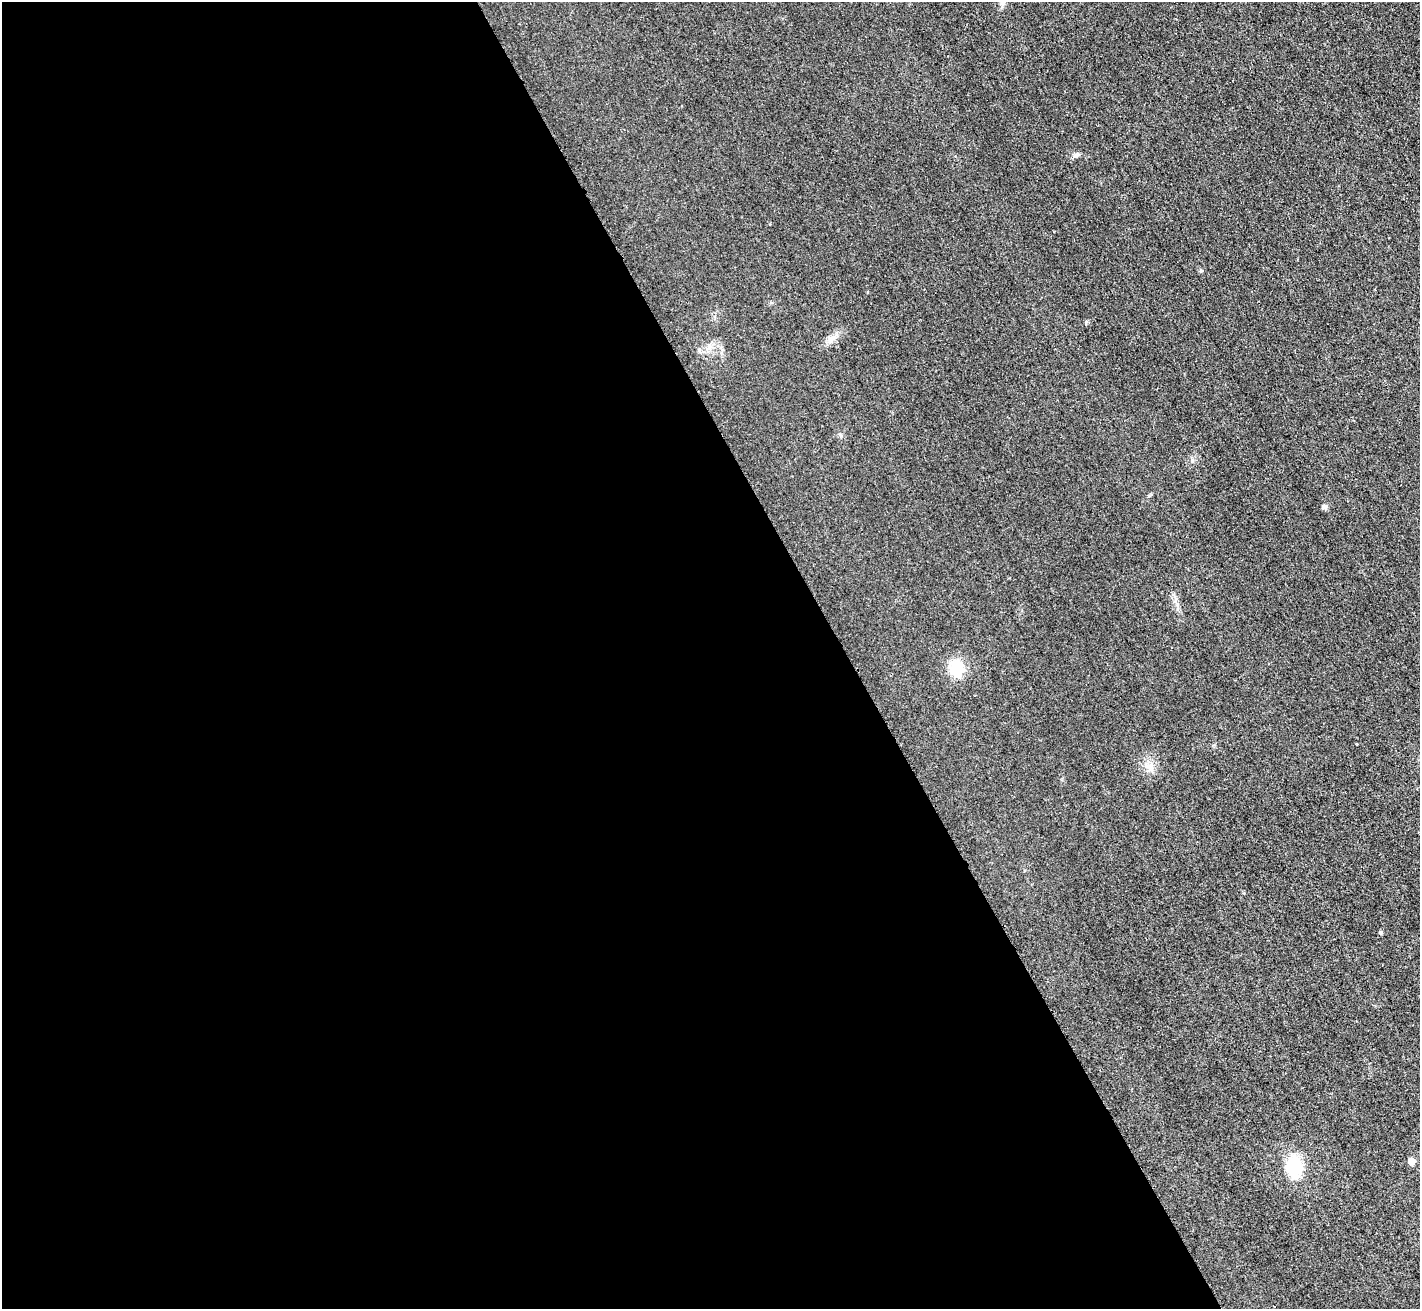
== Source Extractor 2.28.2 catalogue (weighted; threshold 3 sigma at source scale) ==
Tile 9 of 4 x 4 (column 1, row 3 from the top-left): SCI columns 23-1440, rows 1620-2926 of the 5718 x 5712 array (HDU 1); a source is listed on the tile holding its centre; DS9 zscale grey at full resolution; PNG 1422 x 1311 px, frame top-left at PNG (2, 2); no overlay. Shown black and unused: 60% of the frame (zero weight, under 3 of 4 exposures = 2% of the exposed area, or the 3 px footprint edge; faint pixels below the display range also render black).
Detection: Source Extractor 2.28.2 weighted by HDU 2 'WHT'; one run over the whole footprint, this tile lists its part. Background 0.0266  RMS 0.0058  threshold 0.0261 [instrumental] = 3 sigma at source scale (4.5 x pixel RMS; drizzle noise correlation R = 1.50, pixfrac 1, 0.05/0.05 arcsec/px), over >= 5 px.
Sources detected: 10; all 10 listed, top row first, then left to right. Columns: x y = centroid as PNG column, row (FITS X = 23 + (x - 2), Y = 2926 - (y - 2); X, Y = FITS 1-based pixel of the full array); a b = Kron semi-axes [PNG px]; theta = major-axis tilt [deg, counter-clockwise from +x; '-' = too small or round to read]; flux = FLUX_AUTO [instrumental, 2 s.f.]
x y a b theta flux
1003 2 12 7 77 2.5
1075 155 9 5 28 1.5
831 338 13 8 21 3.5
708 348 8 5 31 2.1
1325 507 7 6 - 1.6
956 668 20 17 81 15
1150 766 11 9 -75 4
1381 932 5 5 - 0.77
1411 1161 5 5 - 6.9
1294 1166 22 16 -87 23
Isophote crosses this tile's border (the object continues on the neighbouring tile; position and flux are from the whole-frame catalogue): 1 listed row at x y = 1003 2
Unlisted compact peaks at least as high as the median listed source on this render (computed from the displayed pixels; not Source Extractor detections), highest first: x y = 1201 271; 1086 322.